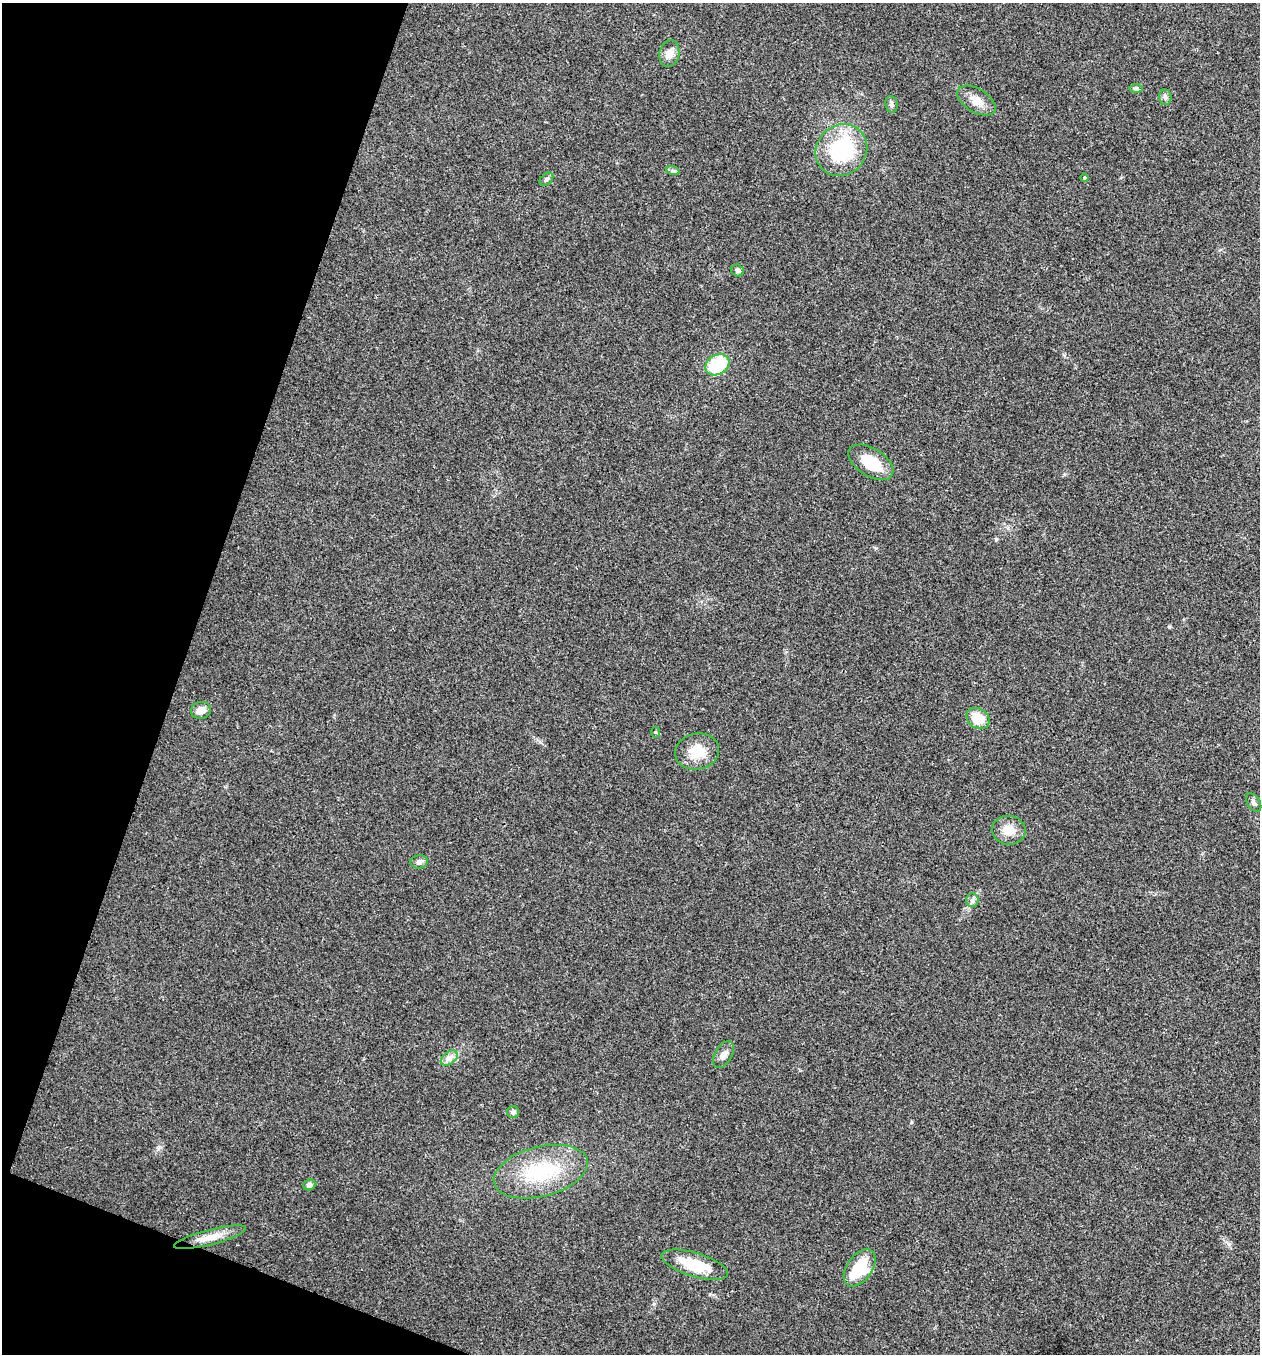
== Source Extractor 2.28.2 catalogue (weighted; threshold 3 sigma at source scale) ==
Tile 9 of 4 x 4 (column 1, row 3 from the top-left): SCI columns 136-1393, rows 1358-2709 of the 5431 x 5417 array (HDU 1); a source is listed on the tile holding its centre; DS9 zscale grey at full resolution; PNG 1262 x 1356 px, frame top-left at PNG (2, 3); each listed source drawn as its Kron ellipse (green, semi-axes under 4 px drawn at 4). Shown black and unused: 17% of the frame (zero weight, under 3 of 4 exposures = <1% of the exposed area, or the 3 px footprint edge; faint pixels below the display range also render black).
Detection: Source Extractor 2.28.2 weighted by HDU 2 'WHT'; one run over the whole footprint, this tile lists its part. Background 0.0238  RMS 0.0041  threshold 0.0184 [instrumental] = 3 sigma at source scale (4.5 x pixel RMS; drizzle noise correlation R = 1.50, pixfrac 1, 0.05/0.05 arcsec/px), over >= 5 px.
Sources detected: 28; all 28 listed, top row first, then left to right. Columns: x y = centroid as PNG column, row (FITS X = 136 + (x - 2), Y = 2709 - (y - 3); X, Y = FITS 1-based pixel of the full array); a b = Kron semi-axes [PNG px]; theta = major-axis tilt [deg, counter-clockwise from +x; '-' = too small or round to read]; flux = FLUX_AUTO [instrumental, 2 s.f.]
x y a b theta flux
669 53 13 10 78 3.4
1136 88 7 4 1 0.77
1165 97 7 6 - 1.1
976 101 21 11 -31 4.8
891 104 8 6 -79 1.1
841 150 27 24 45 34
673 171 7 4 -18 0.8
1085 178 4 4 - 0.53
546 179 8 5 40 0.89
738 270 6 6 - 1.1
717 365 13 9 31 23
871 462 25 14 -32 11
201 710 10 8 11 3
978 718 12 9 -34 8.8
655 732 5 3 - 0.4
697 751 22 18 12 8.9
1254 802 10 6 -57 1.3
1009 830 17 14 -8 5.4
419 862 9 6 6 1.4
972 900 6 6 - 1.1
723 1055 14 8 60 2.5
449 1058 9 6 36 2
513 1112 6 6 - 0.81
541 1172 48 25 14 28
309 1185 6 5 - 1.6
210 1237 37 7 14 6
695 1265 34 12 -17 14
860 1268 21 12 55 17
Unlisted compact peaks at least as high as the median listed source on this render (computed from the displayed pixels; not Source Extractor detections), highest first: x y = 1169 627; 158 1149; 911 1122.